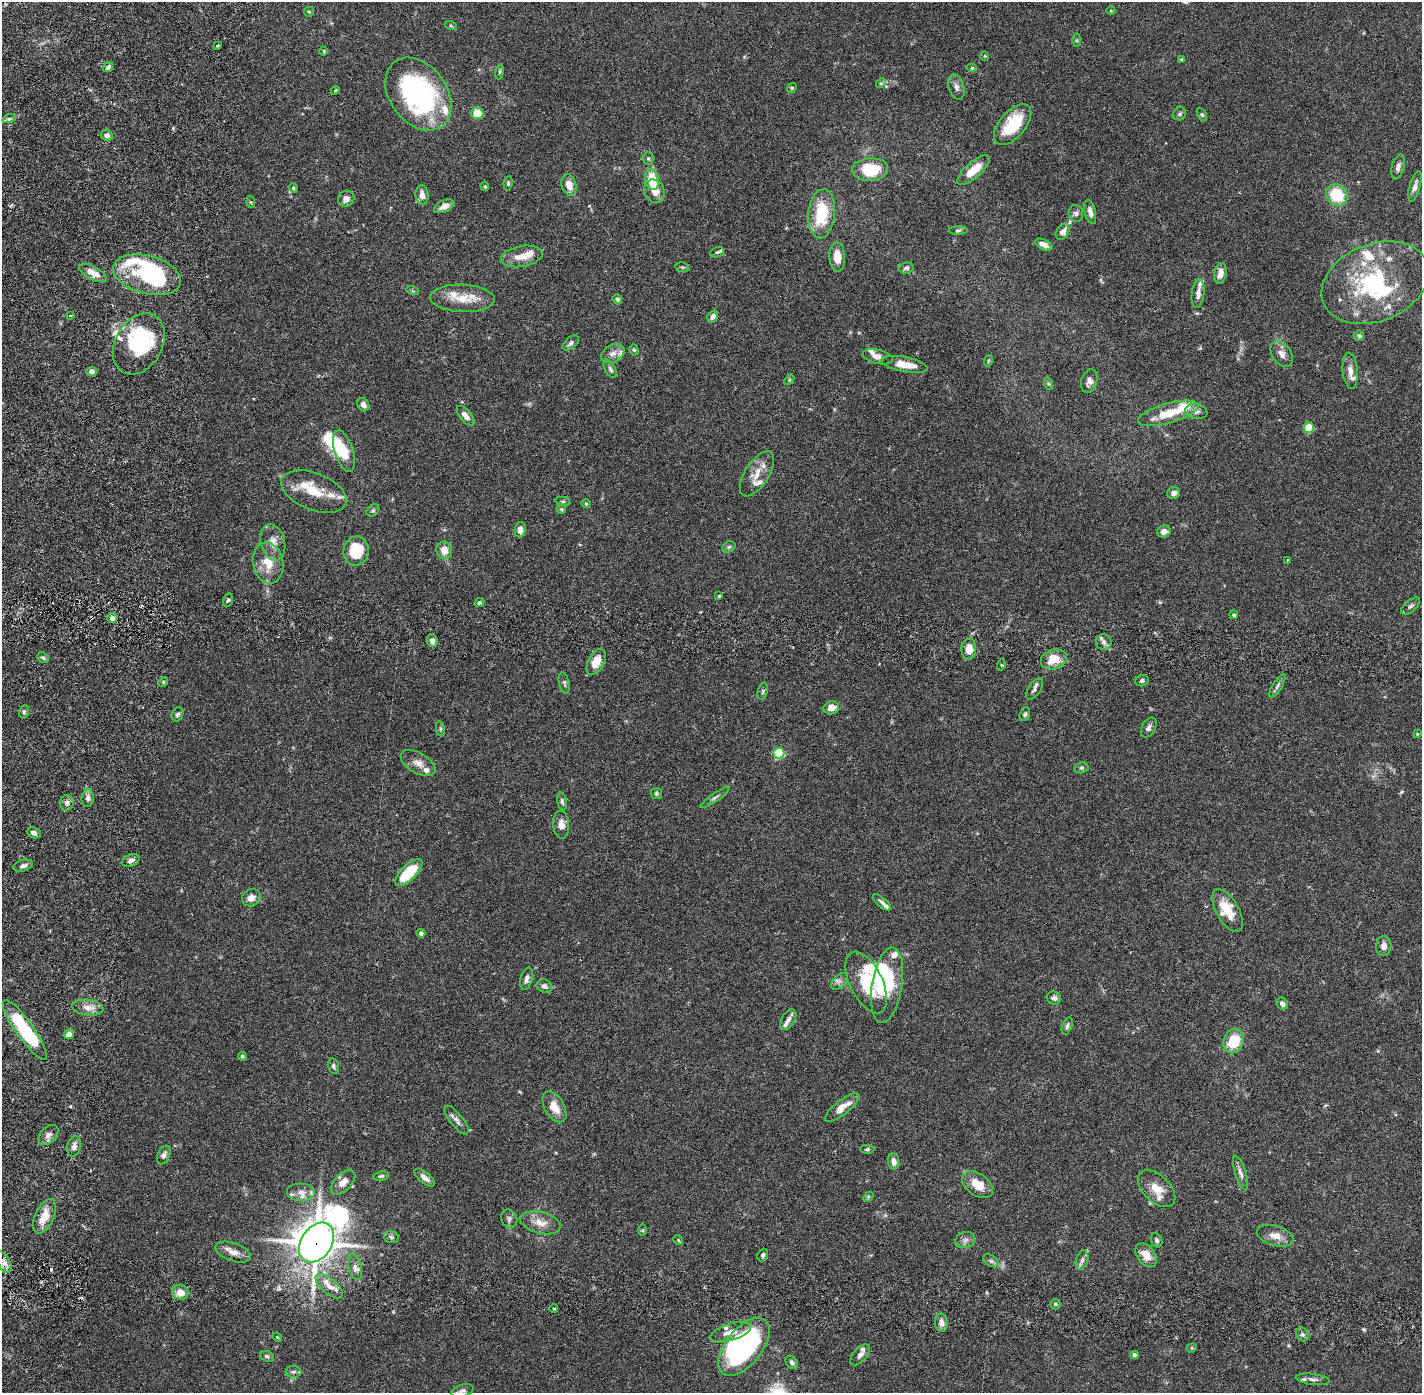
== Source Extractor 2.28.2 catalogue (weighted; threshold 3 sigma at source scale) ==
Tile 6 of 4 x 4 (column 2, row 2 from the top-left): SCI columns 1504-2923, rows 2883-4273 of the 5848 x 5874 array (HDU 1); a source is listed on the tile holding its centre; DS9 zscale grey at full resolution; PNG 1424 x 1395 px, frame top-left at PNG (2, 2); each listed source drawn as its Kron ellipse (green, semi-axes under 4 px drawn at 4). Shown black and unused: <1% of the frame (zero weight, under 2 of 6 exposures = <1% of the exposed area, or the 3 px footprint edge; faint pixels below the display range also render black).
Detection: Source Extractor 2.28.2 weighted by HDU 2 'WHT'; one run over the whole footprint, this tile lists its part. Background 0.068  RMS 0.0048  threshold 0.0195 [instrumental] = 3 sigma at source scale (4.09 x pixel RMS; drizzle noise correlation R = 1.36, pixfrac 0.8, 0.05/0.05 arcsec/px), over >= 5 px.
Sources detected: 245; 6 inside a brighter object's white glare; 2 cosmic-ray / hot-pixel residue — neither listed nor drawn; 33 inside a brighter listed object's ellipse — not listed separately; the other 204 listed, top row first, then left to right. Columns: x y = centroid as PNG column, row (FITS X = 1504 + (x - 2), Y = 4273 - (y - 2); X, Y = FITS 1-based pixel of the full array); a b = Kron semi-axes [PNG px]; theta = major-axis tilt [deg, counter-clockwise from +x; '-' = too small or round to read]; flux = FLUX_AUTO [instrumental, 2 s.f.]
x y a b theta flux
1111 11 4 3 - 0.2
309 12 5 4 - 0.3
451 26 6 4 -19 0.32
1077 40 6 4 90 0.36
218 46 3 3 - 0.44
324 51 5 3 - 0.26
985 56 5 4 - 0.31
1181 59 4 3 - 0.29
108 67 5 4 - 0.6
972 68 5 4 - 0.4
500 72 7 4 81 0.5
881 83 5 4 - 0.39
956 87 13 7 -72 1.3
792 88 5 4 - 0.35
335 90 5 3 - 0.26
418 94 40 28 -53 51
477 113 6 6 - 4.8
1180 114 7 6 - 0.59
1202 115 7 4 -63 0.39
9 119 7 4 19 0.55
1013 125 24 13 50 12
107 135 6 5 - 1
648 158 6 5 - 0.45
1398 167 13 6 75 1.3
870 169 18 11 4 13
973 170 20 8 41 5
652 180 10 6 -76 9.1
508 183 7 4 83 0.43
569 185 11 7 -74 3.3
485 186 5 4 - 0.32
1415 186 16 5 74 1.5
293 188 5 4 - 0.33
654 191 12 10 -65 3.1
422 195 9 6 -80 2.3
1337 195 11 10 - 11
346 199 8 7 - 1.5
251 202 5 4 - 0.3
444 206 11 6 25 1.8
1090 212 12 5 -76 1.5
1076 213 8 7 - 0.84
822 214 25 13 85 13
958 230 9 3 1 0.45
1063 232 9 6 56 2
1044 245 9 5 -25 2
717 252 7 5 18 0.54
522 256 21 10 10 3.8
837 257 15 8 -88 3.8
682 267 7 5 -11 0.48
906 268 7 5 10 0.66
93 273 15 6 -28 3.2
1220 273 10 6 81 2.4
147 275 34 19 -15 18
1375 283 55 38 22 35
413 291 6 4 -18 0.36
1198 293 14 6 83 1.5
463 298 32 13 -3 6.2
617 299 5 4 - 0.59
70 315 3 3 - 0.3
713 316 6 5 - 0.97
1359 336 5 5 - 0.52
571 343 9 5 40 0.81
139 344 32 23 60 22
634 350 6 4 -73 0.43
613 353 12 8 31 1.7
1282 354 14 9 -57 1.8
878 357 15 7 -14 1.8
988 361 6 3 72 0.27
904 364 23 7 -11 4.8
610 369 9 5 -61 0.69
92 371 5 4 - 1.3
1350 371 18 7 -85 2
789 380 6 4 48 0.34
1089 381 12 8 74 1.4
1049 384 6 4 -71 0.4
363 405 7 5 -58 1.4
1196 412 11 7 -10 1.3
1168 413 31 10 16 8.4
466 416 12 5 -50 2
1309 428 5 5 - 11
344 451 21 9 -72 6.6
757 474 25 12 57 3.9
314 492 34 18 -22 7.9
1174 493 6 6 - 1.1
563 501 8 4 -7 0.41
586 504 5 4 - 0.3
561 509 5 4 - 0.34
373 510 7 5 41 0.46
520 530 8 5 86 1.4
1164 531 7 6 - 1.7
273 542 18 12 -76 3
729 547 7 5 22 0.5
444 550 9 7 -79 3.3
356 551 14 12 86 10
1287 560 3 2 - 0.29
268 563 20 15 -80 5.8
719 596 3 3 - 0.37
228 600 7 5 74 0.54
479 603 5 4 - 0.59
1411 606 11 5 41 0.83
1234 615 4 4 - 0.51
112 618 5 5 - 1.1
432 641 6 5 - 1.1
1104 642 8 7 - 1.1
969 649 11 7 86 2.9
43 658 6 5 - 0.54
1054 659 13 9 19 5.2
596 662 14 8 62 4.1
1001 665 6 3 72 0.33
1142 681 7 5 16 0.6
163 682 5 4 - 0.38
564 683 11 5 -77 0.61
1277 686 13 4 57 0.86
1034 689 12 6 56 0.91
763 691 9 5 78 0.52
831 708 8 6 16 2.6
24 712 6 5 - 0.5
177 714 7 5 67 0.66
1025 714 7 5 71 0.54
1149 728 11 6 61 1
440 729 7 4 -82 0.42
1417 734 4 3 - 0.25
779 753 5 5 - 19
418 763 19 10 -29 2.6
1081 768 7 5 13 0.53
656 793 5 5 - 0.47
88 798 9 6 84 1
715 798 17 4 35 0.78
562 801 9 4 -80 0.58
67 803 7 7 - 1
561 825 14 8 -87 2.2
34 833 7 5 -24 1.1
131 860 9 5 22 1.1
23 866 10 5 15 0.98
409 873 17 7 45 11
251 898 9 8 - 1.8
882 903 11 4 -42 0.95
1228 910 23 11 -60 6.2
421 933 4 4 - 0.85
1384 946 10 7 87 1.7
527 979 11 6 74 1.1
839 981 10 6 45 1
866 982 33 16 -64 13
887 985 38 15 81 14
544 986 8 6 -19 1.1
1054 998 7 6 - 0.88
1282 1004 6 5 - 1.2
88 1008 16 7 -8 2.5
788 1019 11 6 60 1.5
1067 1026 9 5 70 0.63
25 1030 36 8 -55 25
69 1034 5 5 - 2.1
1234 1041 12 10 68 9.3
242 1056 4 4 - 0.45
334 1066 7 5 -77 0.64
554 1107 17 9 -60 3.6
842 1107 21 7 38 3.6
456 1120 17 6 -51 1.4
48 1135 12 7 46 1.4
74 1146 10 7 75 1.3
867 1149 7 4 -1 0.47
164 1155 10 6 66 0.97
894 1161 8 5 -79 1.5
1240 1173 18 5 -72 1.3
381 1176 8 4 9 0.57
425 1178 12 5 -39 1.6
343 1182 15 8 44 2.6
978 1185 17 11 -34 5.2
1157 1189 22 13 -44 4.5
301 1192 14 9 0 2.2
868 1197 6 4 48 0.33
45 1216 18 9 65 5.1
509 1219 9 8 - 0.96
541 1223 20 10 -14 3.3
643 1230 6 4 -90 0.33
1275 1236 19 10 -16 2.8
391 1237 8 5 -17 0.65
678 1240 5 4 - 0.32
965 1240 10 8 17 1.3
1157 1240 7 5 -66 0.75
317 1243 22 15 57 690
233 1252 18 9 -19 2.4
763 1255 6 5 - 0.62
1146 1255 13 9 -51 3.4
1082 1260 10 6 74 0.97
991 1261 8 5 -31 0.68
4 1262 12 6 -62 1.8
355 1267 13 6 -76 1.4
329 1286 17 7 -40 2.8
180 1292 8 7 - 2.8
1055 1304 5 5 - 0.4
554 1309 4 2 - 0.24
941 1323 9 6 -83 1.6
731 1332 21 8 17 3
1302 1334 7 6 - 0.74
277 1337 5 3 - 0.23
744 1347 34 18 51 51
1192 1348 5 4 - 0.39
860 1355 12 6 48 1.2
1134 1355 4 3 - 0.56
267 1356 7 5 -21 0.53
792 1362 7 5 -54 0.95
293 1372 8 6 1 0.72
1312 1379 17 5 -7 1.2
462 1391 11 6 16 0.86
Overlapping masked pixels (flux is a lower limit): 1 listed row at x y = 317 1243